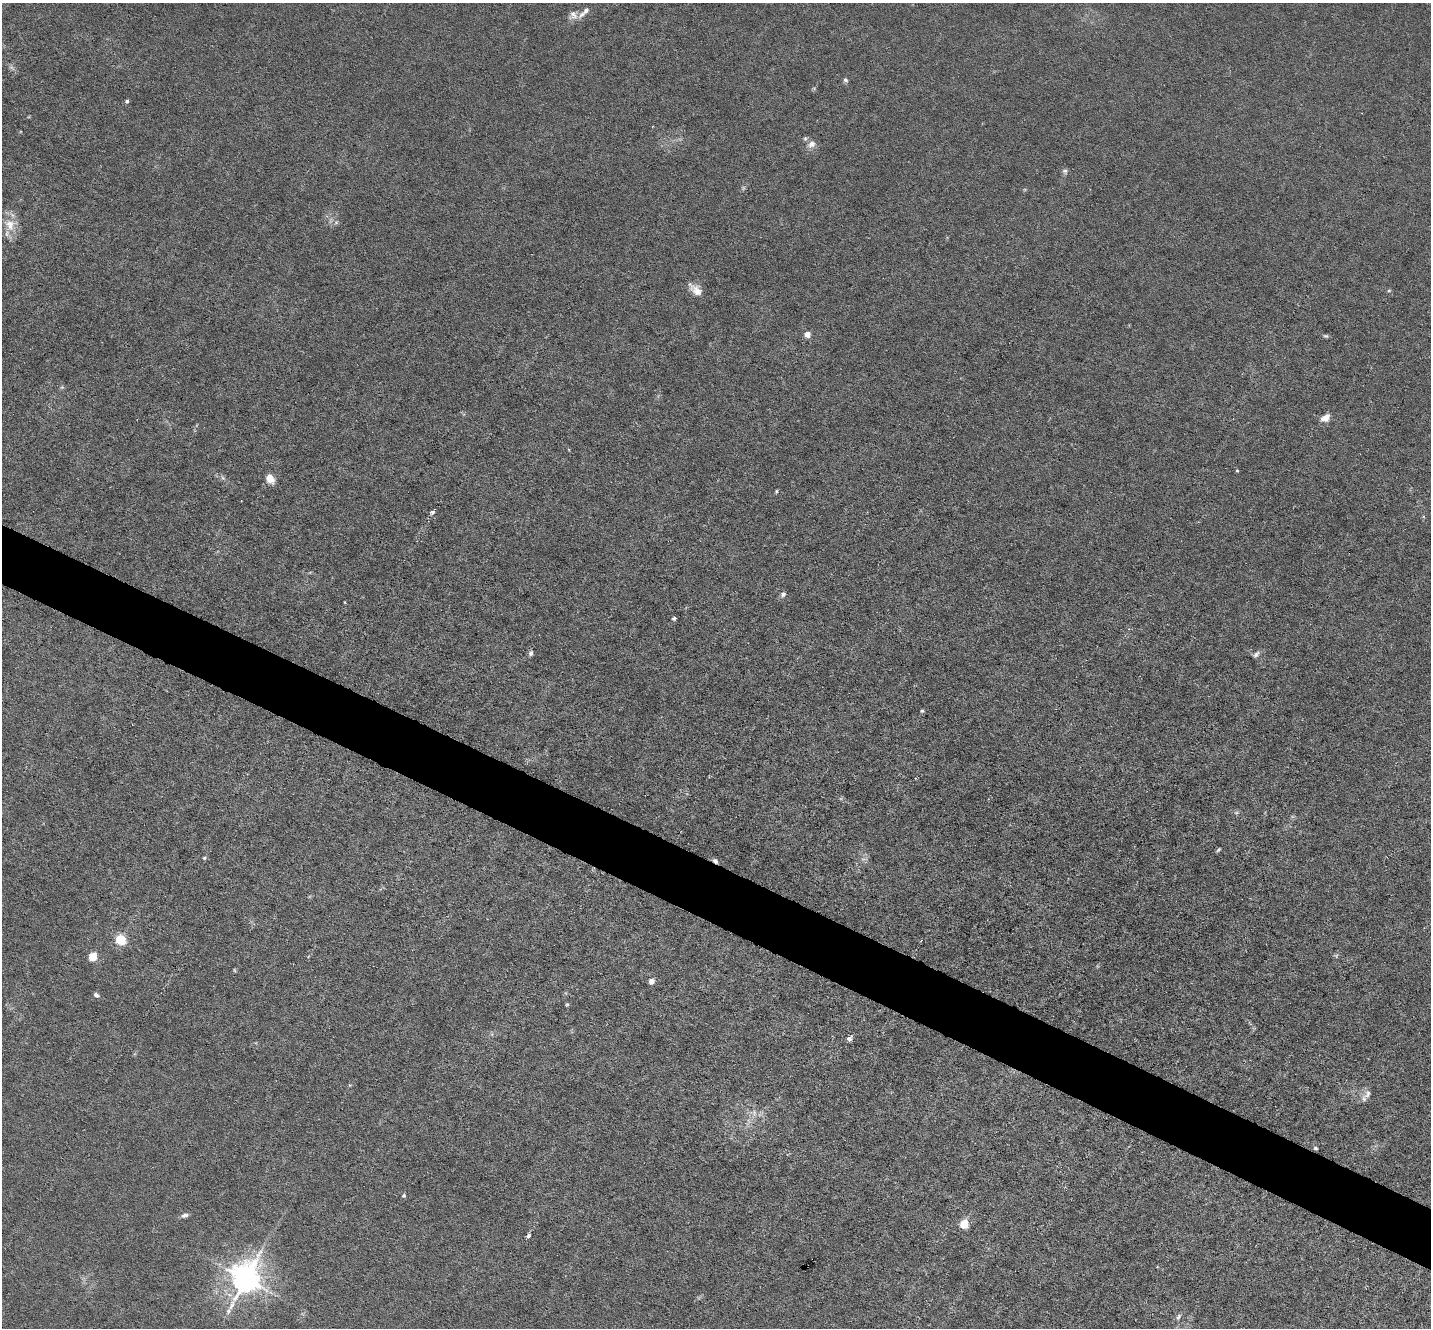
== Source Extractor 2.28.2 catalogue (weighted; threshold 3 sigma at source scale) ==
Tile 6 of 4 x 4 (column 2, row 2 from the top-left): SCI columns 1430-2858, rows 2795-4120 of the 5715 x 5726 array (HDU 1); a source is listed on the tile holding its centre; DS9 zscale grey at full resolution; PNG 1433 x 1330 px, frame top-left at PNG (2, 3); no overlay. Shown black and unused: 5% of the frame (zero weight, under 3 of 6 exposures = <1% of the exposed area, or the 3 px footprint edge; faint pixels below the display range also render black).
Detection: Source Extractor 2.28.2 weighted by HDU 2 'WHT'; one run over the whole footprint, this tile lists its part. Background 0.0146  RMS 0.0037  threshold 0.0151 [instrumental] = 3 sigma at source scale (4.09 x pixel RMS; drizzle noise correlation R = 1.36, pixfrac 0.8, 0.05/0.05 arcsec/px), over >= 5 px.
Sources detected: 47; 2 too faint to see at this stretch — not listed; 1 inside a brighter listed object's ellipse — not listed separately; the other 44 listed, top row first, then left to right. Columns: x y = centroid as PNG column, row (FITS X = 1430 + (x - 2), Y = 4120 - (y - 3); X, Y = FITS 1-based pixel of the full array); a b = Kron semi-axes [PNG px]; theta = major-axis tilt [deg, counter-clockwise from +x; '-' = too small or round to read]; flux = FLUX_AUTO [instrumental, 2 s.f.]
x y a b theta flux
586 10 8 6 45 1.1
573 15 12 11 - 2.2
845 80 6 6 - 0.75
127 101 4 3 - 0.89
805 139 6 5 - 0.6
812 144 10 8 33 2.2
1065 171 8 7 - 0.87
336 222 6 5 - 0.72
10 225 18 17 - 5.6
696 290 19 9 -42 3.7
1389 290 5 4 - 0.45
807 334 5 4 - 4
1326 336 7 5 -14 0.57
62 387 6 4 -43 0.48
1325 418 12 8 31 2.9
1237 471 4 3 - 0.46
270 478 8 6 -62 5
776 491 5 4 - 0.49
432 512 7 5 0 0.71
783 594 8 6 48 1
674 618 4 4 - 0.6
531 653 7 5 64 0.87
1256 654 10 6 43 1
922 711 4 4 - 0.6
1236 813 6 4 1 0.58
1218 850 6 3 45 0.52
204 858 5 5 - 0.46
715 861 7 5 -40 0.98
121 939 5 5 - 36
92 957 6 5 - 9.2
234 970 6 3 -70 0.33
651 981 4 4 - 3.3
96 995 8 6 -25 0.91
567 1004 6 4 1 0.4
849 1039 5 5 - 1.3
1368 1094 14 9 57 2.1
754 1113 9 4 90 1.1
1315 1148 5 4 - 0.53
404 1196 4 4 - 0.65
184 1215 10 5 16 1.1
964 1224 5 5 - 16
528 1236 6 4 48 0.78
245 1279 10 8 68 570
1179 1317 9 5 59 0.88
Overlapping masked pixels (flux is a lower limit): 1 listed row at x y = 715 861